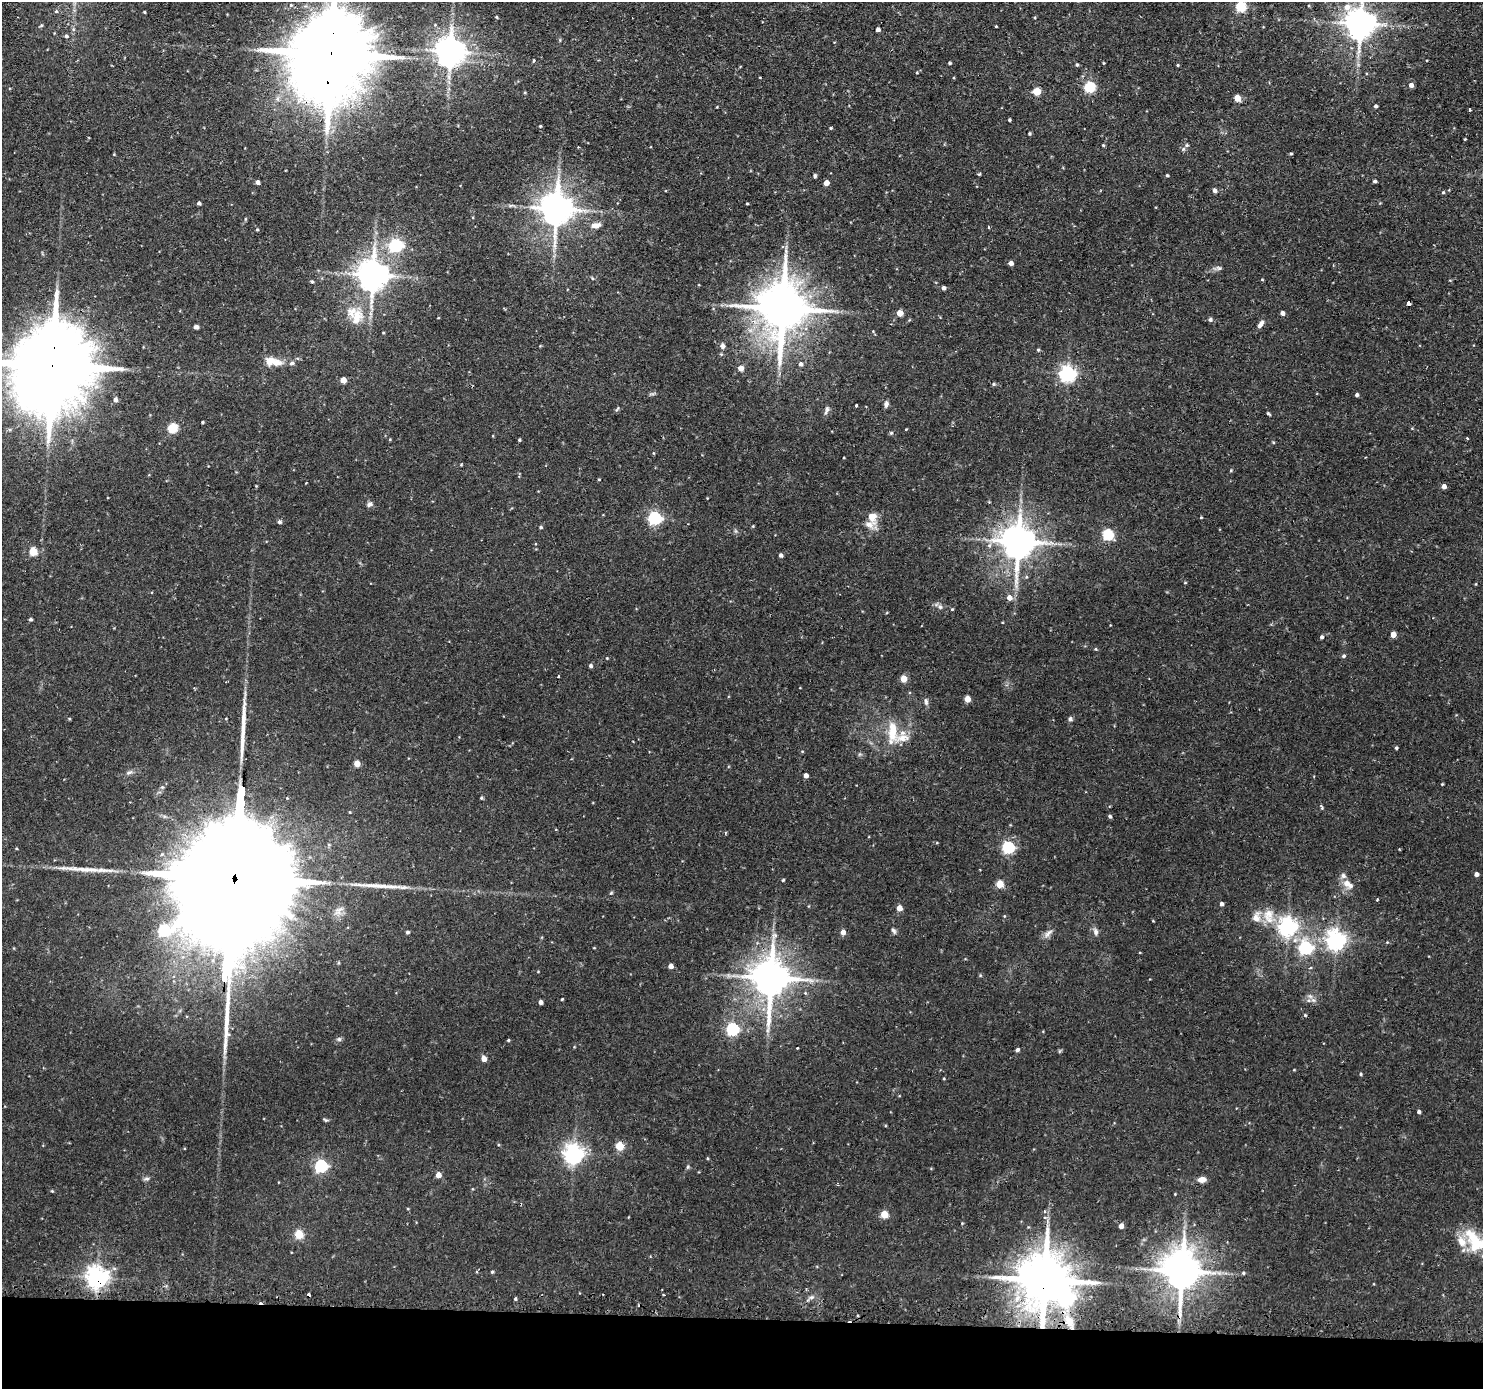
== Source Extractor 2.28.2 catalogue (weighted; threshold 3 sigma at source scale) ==
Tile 8 of 3 x 3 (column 2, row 3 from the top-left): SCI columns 1501-2981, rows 129-1515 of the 4481 x 4515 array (HDU 1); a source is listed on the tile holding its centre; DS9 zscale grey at full resolution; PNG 1485 x 1391 px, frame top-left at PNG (2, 2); no overlay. Shown black and unused: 5% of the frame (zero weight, under 2 of 3 exposures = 3% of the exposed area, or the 3 px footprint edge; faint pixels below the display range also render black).
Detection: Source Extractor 2.28.2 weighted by HDU 2 'WHT'; one run over the whole footprint, this tile lists its part. Background 0.0897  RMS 0.0071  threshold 0.032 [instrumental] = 3 sigma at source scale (4.5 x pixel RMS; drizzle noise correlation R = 1.50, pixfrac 1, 0.05/0.05 arcsec/px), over >= 5 px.
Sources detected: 195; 1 inside a brighter object's white glare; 2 cosmic-ray / hot-pixel residue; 3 long thin detections or spike segments (spike, bleed or trail) — not listed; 9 inside a brighter listed object's ellipse — not listed separately; the other 180 listed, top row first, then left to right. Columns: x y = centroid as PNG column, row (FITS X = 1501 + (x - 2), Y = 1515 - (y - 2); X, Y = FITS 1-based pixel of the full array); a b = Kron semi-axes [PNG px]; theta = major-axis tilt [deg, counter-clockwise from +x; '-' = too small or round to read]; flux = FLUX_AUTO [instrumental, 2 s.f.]
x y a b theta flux
1241 6 5 5 - 56
56 11 5 4 - 0.78
144 12 3 3 - 0.57
496 17 4 3 - 0.67
1360 24 9 8 - 1200
41 25 5 4 - 0.85
996 26 3 2 - 0.54
878 29 4 4 - 2.7
66 36 5 4 - 1.3
450 52 9 8 - 1100
331 55 37 18 83 15000
533 61 3 3 - 1.4
950 63 4 3 - 0.87
1104 63 4 3 - 0.52
1077 65 4 4 - 0.99
1178 65 4 3 - 0.68
1411 85 4 4 - 3.2
1090 87 5 5 - 56
1037 91 5 5 - 22
1237 98 5 4 - 12
1376 106 4 3 - 1.4
1469 110 3 3 - 1.3
1009 120 3 2 - 0.84
540 126 4 3 - 0.66
831 128 4 3 - 0.7
1029 134 3 3 - 0.92
1465 139 3 2 - 0.57
1103 145 4 4 - 0.74
1187 145 5 5 - 1.2
1291 154 4 4 - 0.77
979 174 4 4 - 0.77
1167 175 3 3 - 0.8
815 176 5 4 - 1.1
1375 181 3 3 - 1.4
257 182 4 4 - 2.5
826 183 4 4 - 5.8
1214 190 4 4 - 2.4
1443 192 4 4 - 0.8
199 203 4 3 - 1.5
747 203 3 2 - 0.6
556 209 10 9 - 1500
596 225 12 7 10 4.3
988 227 3 3 - 0.76
257 230 3 3 - 0.73
396 245 6 6 - 120
1011 263 4 4 - 3.2
1219 268 9 5 -10 1.8
372 275 9 8 - 1300
592 278 5 3 - 0.76
1262 280 4 3 - 0.56
1450 280 4 3 - 0.6
312 282 5 4 - 1
943 288 4 4 - 2.3
1409 303 4 3 - 9.7
782 308 16 13 88 3500
899 313 4 4 - 8.2
1282 313 4 4 - 3
356 316 20 15 9 15
1210 319 5 5 - 1.6
1260 324 10 5 54 3.1
196 327 5 4 - 1.8
873 331 4 4 - 0.6
383 333 4 3 - 0.56
722 346 6 6 - 2.4
1038 350 4 4 - 0.92
276 363 16 10 5 7.5
800 364 5 5 - 2
52 367 34 19 82 13000
741 368 5 4 - 5.9
1067 374 6 6 - 230
343 380 4 4 - 7.7
993 384 5 4 - 1
1357 395 4 3 - 1.7
115 400 5 5 - 2.4
886 404 7 5 79 2.3
856 405 3 3 - 1.6
617 409 7 3 57 0.81
827 410 13 5 74 2.3
1268 414 6 3 -40 0.92
202 422 3 3 - 0.79
172 428 5 5 - 44
906 429 4 2 - 0.49
891 433 5 4 - 0.96
1467 438 3 3 - 0.71
390 439 4 3 - 0.59
519 440 3 3 - 0.84
461 465 5 3 - 0.6
1231 470 4 4 - 0.71
599 479 4 3 - 0.52
1444 486 4 4 - 4
369 504 8 6 34 2.2
872 517 18 13 -84 7.8
1201 517 3 3 - 0.53
655 518 6 5 - 120
279 522 5 4 - 1.6
753 526 4 3 - 0.62
541 527 4 3 - 1.1
1108 534 5 5 - 61
1018 542 10 9 - 1700
33 551 5 5 - 27
781 555 4 4 - 1.8
1009 597 6 5 - 4.4
940 607 7 5 -43 1.7
952 609 4 3 - 0.65
30 619 4 3 - 1.2
1393 634 4 4 - 7.3
1321 637 4 4 - 1.6
1096 649 5 3 - 0.65
1344 656 5 4 - 1.3
607 658 3 3 - 0.52
590 666 4 4 - 1.6
558 676 3 3 - 1
903 679 5 4 - 12
967 699 4 4 - 9.3
926 701 11 5 -80 1.9
1070 719 6 5 - 1.5
892 731 29 11 -88 15
1396 748 4 3 - 1.1
357 763 4 4 - 10
129 772 9 5 26 1.8
806 775 4 4 - 3.8
1442 784 3 3 - 0.6
481 798 4 3 - 0.81
1322 808 6 4 -60 0.92
1110 816 4 4 - 1.3
1008 847 5 5 - 99
1476 874 4 4 - 3.1
783 880 3 3 - 0.85
234 884 133 24 84 63000
1000 884 5 5 - 18
1348 884 14 8 -36 6.6
611 893 6 4 44 0.77
1377 899 3 2 - 1.1
1221 904 4 4 - 2.2
899 908 5 5 - 6.1
1268 914 18 15 -90 12
1287 927 6 6 - 330
894 931 7 5 -56 1.5
407 932 4 4 - 1.2
843 932 5 4 - 4.9
1095 932 10 6 -70 2.6
1048 933 15 6 45 3.2
1336 940 7 6 - 370
1305 948 6 6 - 130
671 966 4 4 - 4.6
770 978 12 10 87 2100
562 999 3 3 - 1.2
1313 1000 6 5 - 1.8
540 1002 4 4 - 3.1
1305 1015 4 3 - 0.74
732 1029 6 5 - 100
339 1039 6 5 - 1.4
508 1040 4 3 - 0.75
1017 1050 5 4 - 1.6
484 1059 4 4 - 6.7
1361 1074 4 3 - 0.8
1419 1112 4 4 - 1.5
619 1146 5 5 - 24
573 1154 6 6 - 400
708 1158 4 3 - 0.66
321 1166 6 5 - 110
688 1167 6 4 88 0.95
438 1175 4 4 - 6
146 1179 10 4 5 1.5
1202 1180 7 5 6 6.1
52 1191 4 4 - 0.62
1175 1194 3 3 - 0.48
884 1214 5 5 - 19
1121 1226 4 4 - 4.4
299 1234 5 5 - 30
1477 1244 29 21 -4 29
1182 1271 12 10 89 2100
492 1272 4 4 - 0.83
1243 1273 4 4 - 0.84
97 1277 7 7 - 480
1044 1280 16 14 84 3700
664 1295 3 2 - 1.1
811 1297 8 5 19 2
515 1299 3 3 - 1.3
1069 1321 18 11 -62 12
Overlapping masked pixels (flux is a lower limit): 6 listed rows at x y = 331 55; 52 367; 234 884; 770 978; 97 1277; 1044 1280
Isophote crosses this tile's border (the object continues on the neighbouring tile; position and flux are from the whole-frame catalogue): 5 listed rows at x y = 1241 6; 1360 24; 331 55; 52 367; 1477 1244